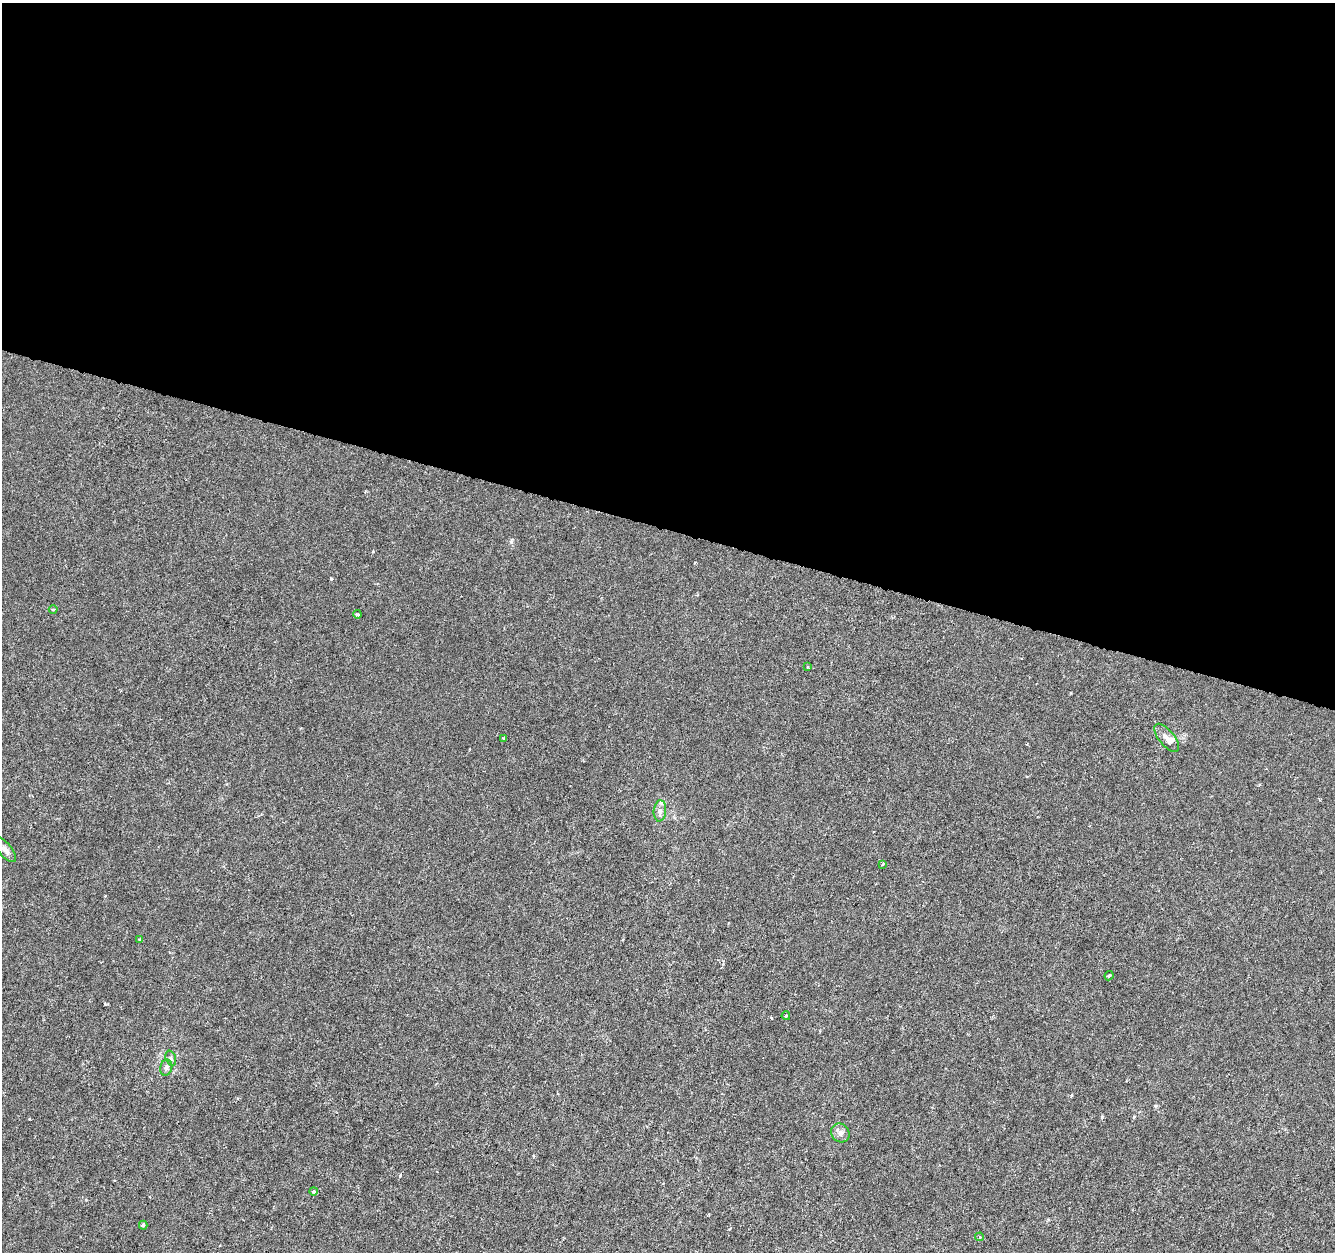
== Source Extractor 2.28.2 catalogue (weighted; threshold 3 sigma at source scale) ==
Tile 3 of 4 x 4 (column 3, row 1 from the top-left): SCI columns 2665-3997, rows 3969-5218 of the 5338 x 5500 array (HDU 1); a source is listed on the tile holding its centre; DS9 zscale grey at full resolution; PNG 1337 x 1254 px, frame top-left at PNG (2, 3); each listed source drawn as its Kron ellipse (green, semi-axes under 4 px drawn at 4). Shown black and unused: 42% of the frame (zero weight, under 3 of 6 exposures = <1% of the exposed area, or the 3 px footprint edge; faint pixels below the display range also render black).
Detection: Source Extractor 2.28.2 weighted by HDU 2 'WHT'; one run over the whole footprint, this tile lists its part. Background -2.84e-04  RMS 0.0012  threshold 0.0051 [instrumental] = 3 sigma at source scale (4.09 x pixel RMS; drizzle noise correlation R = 1.36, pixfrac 0.8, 0.0396/0.0396 arcsec/px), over >= 5 px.
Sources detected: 20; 1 cosmic-ray / hot-pixel residue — neither listed nor drawn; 2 inside a brighter listed object's ellipse — not listed separately; the other 17 listed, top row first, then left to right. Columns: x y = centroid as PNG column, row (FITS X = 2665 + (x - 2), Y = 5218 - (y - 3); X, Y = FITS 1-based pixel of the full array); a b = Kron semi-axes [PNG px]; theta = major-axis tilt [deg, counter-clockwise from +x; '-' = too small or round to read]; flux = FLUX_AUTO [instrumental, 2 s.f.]
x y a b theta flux
53 610 4 3 - 0.11
357 614 4 3 - 0.27
808 667 3 3 - 0.1
504 738 3 3 - 0.22
1167 738 17 7 -51 0.86
660 811 10 6 85 0.49
5 850 15 6 -50 0.61
883 864 4 3 - 0.12
140 939 3 3 - 0.11
1109 976 5 3 - 0.2
786 1016 4 3 - 0.21
171 1058 8 5 -73 0.26
166 1068 8 6 74 0.32
840 1133 10 8 -51 0.59
313 1191 4 4 - 0.24
143 1225 4 3 - 0.21
980 1237 4 4 - 0.18
Unlisted compact peaks at least as high as the median listed source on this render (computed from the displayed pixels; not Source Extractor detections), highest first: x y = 331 579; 511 542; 400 1176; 1102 1117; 1155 1106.